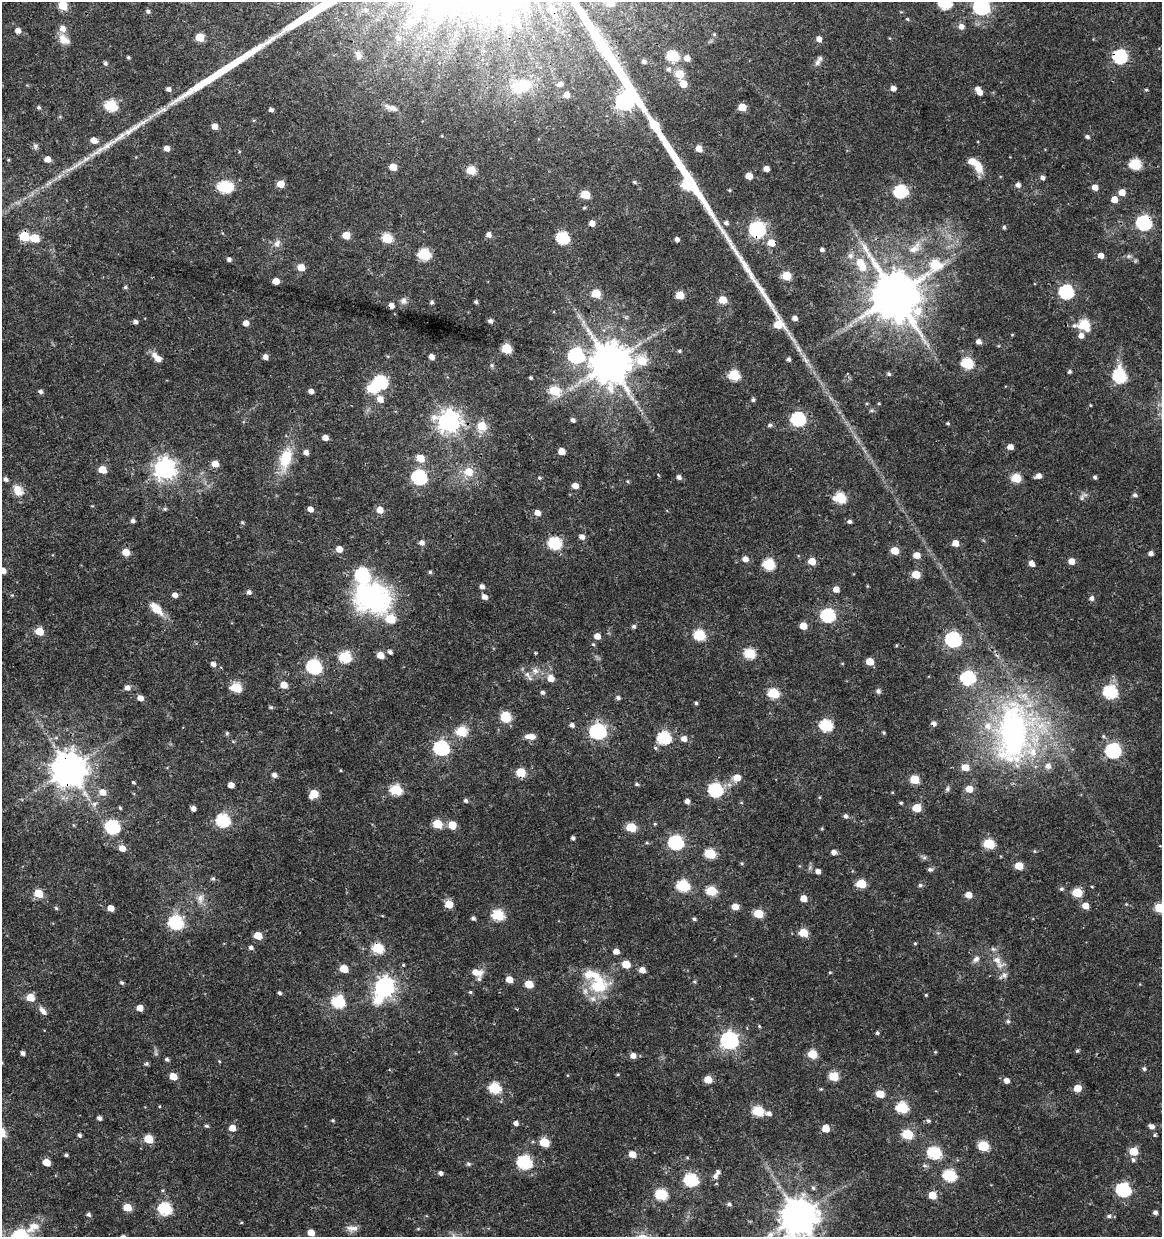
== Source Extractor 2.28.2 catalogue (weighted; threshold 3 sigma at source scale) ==
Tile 11 of 4 x 4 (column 3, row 3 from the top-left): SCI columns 2605-3764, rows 1237-2471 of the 5147 x 4948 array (HDU 1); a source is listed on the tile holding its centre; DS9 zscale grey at full resolution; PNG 1164 x 1239 px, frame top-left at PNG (2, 2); no overlay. Shown black and unused: <1% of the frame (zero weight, under 3 of 4 exposures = <1% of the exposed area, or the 3 px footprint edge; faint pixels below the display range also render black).
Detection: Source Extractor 2.28.2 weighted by HDU 2 'WHT'; one run over the whole footprint, this tile lists its part. Background 0.0216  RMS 0.002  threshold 0.00884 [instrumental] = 3 sigma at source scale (4.5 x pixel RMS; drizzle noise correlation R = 1.50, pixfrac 1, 0.0396/0.0396 arcsec/px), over >= 5 px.
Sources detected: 421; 1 too faint to see at this stretch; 5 inside a brighter object's white glare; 3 cosmic-ray / hot-pixel residue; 1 long thin detection or spike segment (spike, bleed or trail) — not listed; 15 inside a brighter listed object's ellipse — not listed separately; the other 396 listed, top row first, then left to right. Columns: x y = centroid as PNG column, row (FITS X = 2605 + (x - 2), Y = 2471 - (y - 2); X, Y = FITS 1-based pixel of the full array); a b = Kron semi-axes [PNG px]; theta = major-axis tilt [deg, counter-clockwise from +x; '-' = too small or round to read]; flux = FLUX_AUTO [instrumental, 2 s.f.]
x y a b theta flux
610 3 5 5 - 4.1
945 3 7 6 - 23
63 6 6 5 - 6.7
981 7 7 7 - 58
366 10 7 6 - 0.65
148 11 5 4 - 0.45
408 20 12 6 67 1.5
516 22 10 7 -56 1.1
961 26 6 6 - 1.2
18 31 5 4 - 1.2
714 34 4 4 - 0.23
200 37 5 5 - 5.6
398 38 8 6 -23 0.72
819 39 5 5 - 1.1
64 40 15 10 -36 1.9
358 55 12 8 -68 1.1
673 56 6 6 - 15
128 57 4 3 - 0.29
1120 57 7 6 - 32
687 58 6 5 - 1.6
644 61 5 5 - 0.68
818 62 11 7 67 0.8
105 63 5 5 - 0.44
668 69 7 6 - 0.59
679 74 6 6 - 5.5
560 84 6 5 - 0.91
683 84 6 5 - 3.5
521 86 28 16 11 7.4
893 88 5 5 - 1.1
168 89 5 5 - 0.73
1146 90 4 3 - 0.24
979 92 6 5 - 1.5
566 95 5 5 - 1.8
111 106 6 6 - 16
39 107 4 4 - 0.34
742 107 5 5 - 4.3
391 108 15 5 -19 1
271 110 5 4 - 0.56
214 126 5 5 - 1.7
442 136 4 3 - 0.17
1087 137 5 4 - 0.47
94 140 6 5 - 1.8
35 146 8 6 -79 0.49
107 146 60 8 32 6.2
167 148 5 5 - 1.5
699 149 6 5 - 2.1
47 159 5 5 - 1.7
8 160 4 4 - 0.21
1135 164 6 6 - 14
393 167 5 5 - 3.1
978 167 15 8 -71 2.8
766 169 5 4 - 1.4
471 170 6 5 - 5.8
749 176 5 5 - 2.9
1042 178 5 5 - 0.65
634 182 6 4 -18 0.32
280 184 5 5 - 3
1018 185 6 5 - 0.81
224 187 6 6 - 18
1095 187 5 5 - 1.6
729 190 4 4 - 0.21
901 191 7 6 - 25
1122 192 5 5 - 2.2
585 195 6 5 - 6.2
1114 199 5 5 - 2.1
584 208 5 4 - 0.26
592 223 5 5 - 1.5
726 223 6 6 - 0.64
1144 223 7 7 - 39
1004 227 5 4 - 0.34
757 229 7 7 - 58
346 235 5 5 - 3.7
489 235 5 5 - 1.1
24 236 6 5 - 9.5
35 238 6 5 - 6.5
387 238 6 5 - 11
563 238 6 6 - 20
677 239 4 4 - 0.71
277 243 11 8 56 1.1
771 243 7 6 - 2.7
822 250 5 4 - 0.56
424 254 6 6 - 18
1101 255 5 5 - 1.4
1129 256 7 6 - 0.5
229 260 5 4 - 0.55
935 264 109 45 -1 36
301 267 6 5 - 3.1
787 276 6 5 - 6.9
276 281 5 5 - 2.1
125 287 5 4 - 0.33
1066 292 7 6 - 34
596 294 6 5 - 6.7
680 295 5 5 - 4.7
895 295 14 13 - 980
723 300 6 5 - 3.6
403 301 9 9 - 0.9
432 302 5 4 - 0.39
476 302 4 3 - 0.35
794 318 5 5 - 1
490 321 5 4 - 0.61
135 322 5 4 - 0.67
246 323 5 5 - 1.4
1084 325 8 6 -7 12
1012 335 5 3 - 0.16
1081 335 6 6 - 1.2
978 341 5 5 - 1
507 348 6 5 - 9.7
798 349 18 5 -59 1.5
679 351 5 4 - 0.32
576 356 7 7 - 42
265 357 5 5 - 1.1
431 357 5 4 - 1.2
158 359 8 6 -46 1.4
788 359 4 4 - 0.51
610 363 14 11 -2 720
967 363 6 6 - 15
492 365 6 5 - 0.37
1069 372 4 4 - 0.37
889 374 5 5 - 0.41
734 375 6 6 - 13
1120 376 8 7 - 23
531 378 3 3 - 0.34
380 382 7 6 - 32
40 391 5 4 - 0.54
311 391 5 4 - 1.1
554 391 6 6 - 9.1
380 399 7 6 - 1.9
753 400 4 4 - 0.43
879 403 4 3 - 0.19
1090 405 4 2 - 0.15
798 419 7 6 - 36
573 420 5 4 - 0.63
449 421 8 8 - 150
948 423 5 4 - 0.26
770 425 6 5 - 0.45
482 426 6 6 - 5.7
325 438 5 4 - 1.6
1010 447 5 5 - 1.3
561 451 5 5 - 2.5
306 452 5 5 - 1.1
286 458 27 14 74 7
420 458 7 6 - 3.2
215 464 6 5 - 2.4
165 469 8 8 - 140
102 470 5 5 - 3.9
468 472 8 8 - 3.4
1038 476 6 5 - 1.2
419 477 7 6 - 43
679 477 6 5 - 0.75
1095 477 4 4 - 0.44
539 478 5 4 - 0.28
1016 478 6 5 - 7.4
5 479 6 5 - 0.56
628 481 5 4 - 0.28
575 486 5 5 - 1.8
18 491 14 10 -59 2.6
1135 495 5 5 - 0.48
840 498 6 6 - 14
1082 498 11 5 77 0.59
165 509 5 4 - 0.29
310 509 5 5 - 1.3
380 510 6 5 - 2.2
537 513 6 5 - 1.4
133 521 5 4 - 0.63
849 521 5 4 - 0.51
242 522 5 4 - 0.24
582 537 6 5 - 1
422 543 7 6 - 0.78
555 543 7 6 - 21
955 543 5 5 - 2.4
339 549 5 5 - 2.2
895 551 5 5 - 3.5
126 552 5 5 - 3.3
1151 553 5 4 - 0.78
917 555 5 5 - 2.3
745 559 6 5 - 1.4
812 561 5 5 - 3
1071 561 5 5 - 1.8
1031 563 6 5 - 1.3
769 564 6 6 - 16
3 571 5 5 - 1.6
430 572 5 4 - 0.33
362 575 8 7 - 34
916 575 6 5 - 4.3
482 586 5 5 - 0.81
836 589 5 5 - 1.7
249 592 5 5 - 0.64
174 595 5 5 - 1.1
484 597 6 5 - 1.1
1091 598 6 5 - 0.65
372 600 49 27 -9 25
156 608 22 10 -44 3.1
828 615 7 6 - 29
634 626 5 5 - 0.44
803 626 5 5 - 3.6
39 631 5 5 - 5.1
699 635 6 6 - 15
597 636 5 5 - 1.9
953 640 7 7 - 45
593 644 4 4 - 0.25
390 652 5 5 - 0.57
535 653 4 3 - 0.2
750 653 6 5 - 13
380 655 6 5 - 2.6
345 657 6 6 - 18
870 661 5 5 - 3.6
213 664 6 5 - 0.89
314 667 7 6 - 39
535 671 10 10 - 1.4
551 678 6 6 - 2.1
968 678 7 6 - 28
284 685 5 5 - 2.5
127 687 7 6 - 0.92
236 687 6 5 - 11
878 691 6 5 - 0.64
542 692 5 5 - 0.54
1110 692 7 6 - 26
774 693 6 5 - 13
140 698 5 5 - 1.5
618 698 5 5 - 0.5
696 703 4 4 - 0.35
271 707 5 4 - 0.31
505 717 9 8 - 5.1
572 725 5 5 - 0.71
826 726 6 6 - 20
462 731 6 5 - 12
598 731 7 7 - 54
884 732 4 4 - 0.26
227 733 6 5 - 0.29
1013 733 87 42 85 53
530 736 13 7 -3 1.5
664 738 7 6 - 24
684 739 6 5 - 1.3
441 748 7 6 - 45
1113 751 7 7 - 44
965 767 6 5 - 3.1
69 769 10 10 - 490
521 772 6 5 - 7.1
274 775 6 5 - 0.79
737 778 7 6 - 2.3
915 779 6 5 - 7.1
133 782 4 3 - 0.3
636 784 5 4 - 0.35
231 785 5 4 - 1.6
947 789 7 6 - 0.5
969 789 6 5 - 2.7
396 790 6 6 - 15
715 790 7 6 - 32
103 792 7 6 - 2.2
314 794 7 5 41 4.6
465 801 5 5 - 0.44
687 801 5 5 - 0.83
901 803 5 4 - 0.25
94 804 8 6 16 0.73
120 808 4 3 - 0.25
917 808 5 5 - 5.7
193 809 4 4 - 0.92
845 816 5 5 - 0.6
223 820 7 6 - 27
437 824 6 5 - 7.6
655 824 4 4 - 0.22
452 825 6 5 - 4.7
112 827 7 6 - 31
631 827 6 5 - 8.6
573 838 4 3 - 0.47
676 842 7 6 - 37
647 843 5 3 - 0.25
989 844 6 5 - 11
122 848 6 5 - 1.8
1034 851 5 3 - 0.19
833 852 5 5 - 0.97
710 854 6 5 - 11
924 857 7 4 -1 0.44
741 863 5 4 - 0.24
1019 866 5 5 - 4.4
930 869 7 5 -1 0.5
818 871 5 5 - 1
213 878 6 5 - 0.38
861 884 6 5 - 8
920 885 5 5 - 0.38
683 886 7 6 - 16
1061 889 6 5 - 0.38
711 891 6 5 - 9.4
1077 892 6 5 - 7.9
38 893 6 5 - 5.7
968 895 6 5 - 1.9
803 898 5 5 - 2.2
200 899 14 9 86 1.7
449 904 6 5 - 3.9
1126 904 4 4 - 0.16
735 906 6 5 - 2.1
1085 906 6 5 - 2.2
56 908 5 4 - 0.29
111 908 5 5 - 1.9
1160 908 6 5 - 7.8
758 914 6 5 - 7
498 915 6 6 - 17
473 918 5 4 - 0.48
694 919 5 4 - 0.36
176 922 7 6 - 29
803 933 6 5 - 5.1
258 936 5 5 - 4.2
915 943 4 4 - 0.22
251 948 5 4 - 0.65
378 948 6 5 - 12
616 951 5 5 - 1.4
976 959 10 7 37 0.91
997 960 16 10 -52 2.2
626 964 5 5 - 4.9
403 965 5 4 - 0.22
344 969 6 5 - 4.3
642 970 5 5 - 1.7
476 972 13 8 -12 2.4
830 972 4 4 - 0.19
1004 975 9 8 - 0.91
509 979 6 5 - 2.1
694 982 5 4 - 0.25
122 983 5 4 - 0.37
529 984 5 5 - 4.7
598 985 27 26 - 9.3
384 987 9 8 - 120
470 992 5 4 - 0.28
279 993 4 3 - 0.42
926 995 4 4 - 0.23
30 997 6 5 - 3.9
338 1002 7 6 - 22
140 1008 5 5 - 1.9
43 1011 12 6 -53 1.1
1008 1021 6 5 - 0.39
759 1026 4 4 - 0.22
877 1033 3 3 - 0.88
729 1040 7 7 - 74
1077 1051 5 4 - 0.32
935 1052 5 4 - 0.18
22 1053 4 4 - 0.73
812 1054 6 5 - 6.5
633 1056 6 5 - 1.2
167 1059 5 4 - 0.41
219 1061 4 3 - 0.18
146 1064 6 5 - 0.34
1144 1069 5 5 - 0.45
618 1074 5 3 - 0.21
173 1076 6 5 - 2.9
834 1076 6 5 - 7.7
708 1079 5 5 - 3.4
1006 1080 5 5 - 1.1
494 1088 6 6 - 14
1078 1088 6 5 - 3
880 1094 6 5 - 4.2
902 1108 6 6 - 15
758 1111 6 6 - 13
768 1113 7 5 -9 0.78
99 1118 4 4 - 0.73
333 1120 5 4 - 0.25
928 1121 5 5 - 0.46
516 1123 5 5 - 0.77
206 1126 5 4 - 0.37
1151 1126 6 5 - 0.98
232 1128 5 5 - 1.8
826 1128 6 5 - 2.6
907 1134 6 5 - 9.9
79 1135 5 4 - 0.41
1155 1135 4 3 - 0.33
148 1139 6 5 - 6.3
544 1142 6 5 - 7.1
983 1146 6 5 - 11
1134 1151 6 5 - 4.8
934 1153 7 6 - 23
632 1154 6 5 - 2.3
66 1155 4 3 - 0.36
1133 1160 6 5 - 0.46
46 1162 5 5 - 3.4
524 1162 7 6 - 29
469 1164 6 5 - 0.38
925 1165 7 6 - 0.48
718 1172 5 5 - 0.52
440 1173 5 4 - 0.68
950 1176 7 6 - 20
691 1180 7 6 - 27
1123 1190 7 6 - 32
661 1194 6 6 - 16
932 1195 6 5 - 3.5
729 1204 5 5 - 0.51
127 1207 5 5 - 4.1
165 1209 7 6 - 24
1155 1212 4 4 - 0.71
89 1214 5 4 - 0.48
798 1216 12 11 - 540
1109 1216 6 5 - 0.5
241 1223 5 3 - 0.16
33 1227 22 11 32 3.1
352 1228 16 7 -3 1.3
418 1229 6 3 19 0.19
311 1233 5 5 - 2.4
770 1234 10 8 13 1.2
20 1236 7 6 - 33
Overlapping masked pixels (flux is a lower limit): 12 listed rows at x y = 1120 57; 107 146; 1144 223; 757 229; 24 236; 771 243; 598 731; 441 748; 69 769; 521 772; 378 948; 798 1216
Isophote crosses this tile's border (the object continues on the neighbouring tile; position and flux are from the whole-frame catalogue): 8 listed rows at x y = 610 3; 945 3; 63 6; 981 7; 3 571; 1160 908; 798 1216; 20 1236